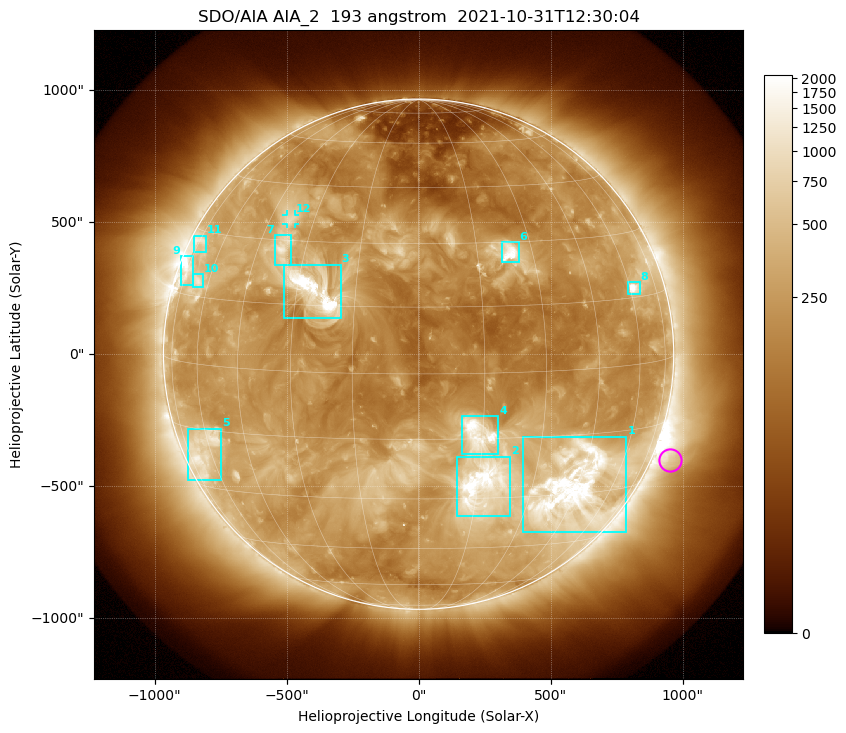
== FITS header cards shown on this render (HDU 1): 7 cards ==
TELESCOP= 'SDO/AIA '           / For AIA: SDO/AIA
INSTRUME= 'AIA_2   '           / For AIA: AIA_ATA1, AIA_ATA2, AIA_ATA3 or AIA_AT
WAVELNTH=                  193 / [angstrom] Wavelength
WAVEUNIT= 'angstrom'           / Wavelength unit: angstrom
DATE-OBS= '2021-10-31T12:30:04.844' / [ISO] Date when observation started; ISO 8
CTYPE1  = 'HPLN-TAN'           / CTYPE1: HPLN
CTYPE2  = 'HPLT-TAN'           / CTYPE2: HPLT

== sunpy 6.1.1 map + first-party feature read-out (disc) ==
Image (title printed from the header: SDO/AIA AIA_2  193 angstrom  2021-10-31T12:30:04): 1024 x 1024 px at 2.4 arcsec/px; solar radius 967 arcsec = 403 px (full disc in frame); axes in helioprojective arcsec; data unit not stated in the header (colour bar unlabelled)
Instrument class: DISC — disc imager (sunpy class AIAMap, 193 A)
Bright regions (active regions / flare kernels): reference = the median radial profile (limb darkening/brightening removed); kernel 9 px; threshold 5 sigma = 521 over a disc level ~222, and >= 1.15x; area >= 12 px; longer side >= 10 px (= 24 arcsec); searched inside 0.97 R_sun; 12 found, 12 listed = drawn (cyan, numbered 1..; 1 of them under ~33 arcsec drawn as corner ticks so the feature stays visible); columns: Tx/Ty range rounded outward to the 5 arcsec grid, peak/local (2 s.f.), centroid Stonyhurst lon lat
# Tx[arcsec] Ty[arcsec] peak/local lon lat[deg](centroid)
1 395..790 -675..-310 14 +43 -28
2 145..350 -615..-385 13 +16 -27
3 -510..-295 135..340 16 -25 +18
4 160..305 -380..-235 14 +14 -14
5 -875..-745 -480..-280 4.9 -63 -20
6 315..380 350..425 9.9 +24 +27
7 -545..-480 335..450 5.4 -37 +28
8 795..840 225..275 10 +62 +17
9 -900..-855 260..375 7.3 -74 +20
10 -855..-815 255..305 4.8 -66 +19
11 -855..-805 385..450 3.9 -74 +27
12 -500..-465 495..530 3.6 -38 +35
Off-limb structures (1.02-1.3 R_sun): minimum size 162 px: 6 found; the strongest spans PA ~215..270 deg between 1.02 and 1.3 R_sun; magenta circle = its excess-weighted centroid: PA ~245 deg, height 1.07 R_sun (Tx ~955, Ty ~-400 arcsec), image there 2.1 x the reference